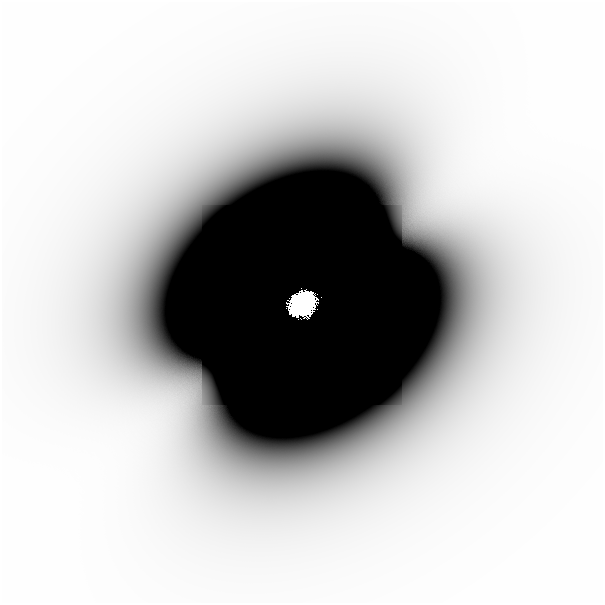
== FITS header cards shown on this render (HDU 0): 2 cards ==
NAXIS1  =                  601
NAXIS2  =                  601

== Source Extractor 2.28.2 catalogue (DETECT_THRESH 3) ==
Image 601 x 601 px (HDU 0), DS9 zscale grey, 1 PNG px = 1 image px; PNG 605 x 605 px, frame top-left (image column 1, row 601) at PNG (2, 2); no overlay
Background -3.25e-12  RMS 1.6e-12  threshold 4.81e-12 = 3 sigma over >= 5 px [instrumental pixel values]
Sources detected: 4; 2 with non-positive FLUX_AUTO (blend fragments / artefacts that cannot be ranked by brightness) are not listed; the other 2 listed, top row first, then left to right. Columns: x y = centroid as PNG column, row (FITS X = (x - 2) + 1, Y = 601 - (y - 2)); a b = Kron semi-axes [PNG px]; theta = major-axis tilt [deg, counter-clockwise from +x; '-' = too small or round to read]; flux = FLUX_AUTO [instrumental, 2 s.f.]
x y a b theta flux
278 149 37 16 5 6.6e-09
302 304 16 13 32 2.9e+01
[2 non-positive-flux detections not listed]